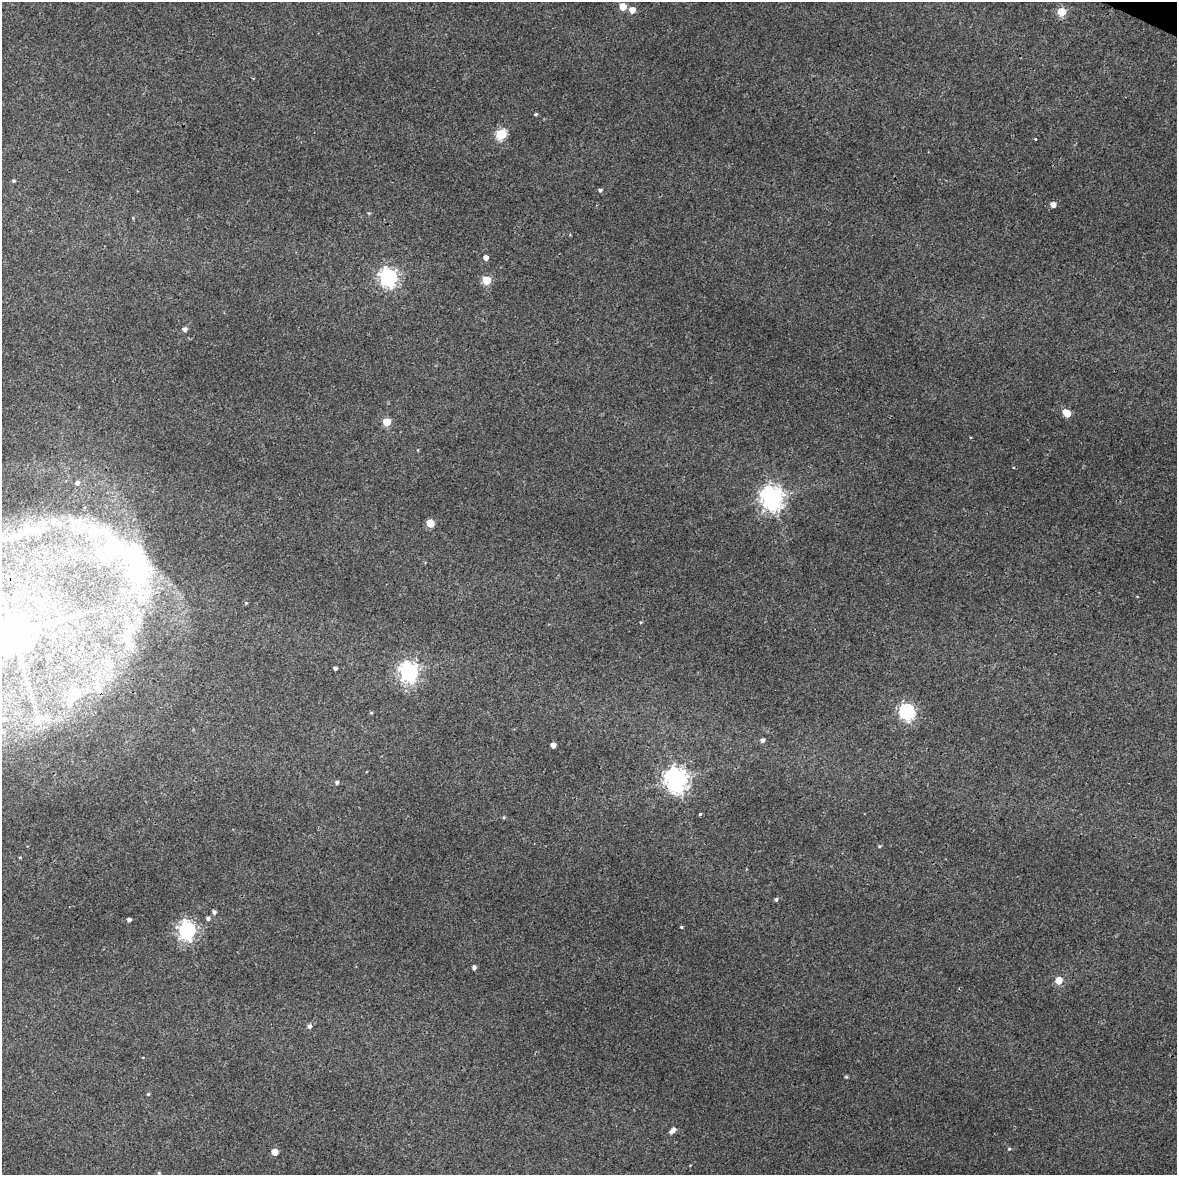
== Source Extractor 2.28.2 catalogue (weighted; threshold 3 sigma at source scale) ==
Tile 7 of 4 x 3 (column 3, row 2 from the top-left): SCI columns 2356-3530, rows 1430-2602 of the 4707 x 4001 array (HDU 1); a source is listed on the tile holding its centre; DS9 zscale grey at full resolution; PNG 1179 x 1177 px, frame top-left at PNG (2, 2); no overlay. Shown black and unused: <1% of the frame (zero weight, under 3 of 4 exposures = <1% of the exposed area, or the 3 px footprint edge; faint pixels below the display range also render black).
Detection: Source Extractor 2.28.2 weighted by HDU 2 'WHT'; one run over the whole footprint, this tile lists its part. Background 0.0298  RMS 0.0061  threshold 0.0274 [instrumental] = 3 sigma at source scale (4.5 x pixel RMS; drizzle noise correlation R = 1.50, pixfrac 1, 0.0396/0.0396 arcsec/px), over >= 5 px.
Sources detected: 56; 5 inside a brighter listed object's ellipse — not listed separately; the other 51 listed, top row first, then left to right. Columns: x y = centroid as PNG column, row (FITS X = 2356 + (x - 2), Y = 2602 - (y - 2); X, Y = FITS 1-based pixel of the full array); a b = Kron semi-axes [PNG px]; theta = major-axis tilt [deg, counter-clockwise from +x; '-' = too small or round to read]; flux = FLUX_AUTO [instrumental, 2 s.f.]
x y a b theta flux
623 7 5 5 - 11
632 10 5 5 - 5
1062 12 5 5 - 22
535 114 4 3 - 0.7
501 134 5 5 - 43
1035 139 3 3 - 2
14 181 5 4 - 0.84
600 190 5 4 - 1.2
1053 205 4 4 - 4
486 258 4 4 - 3.2
388 277 7 7 - 200
486 280 5 5 - 24
185 329 5 4 - 2.2
1067 413 6 5 - 12
387 422 5 5 - 16
772 498 8 7 - 440
430 523 5 5 - 15
33 529 37 19 4 30
111 542 107 46 -41 150
246 603 4 4 - 0.64
59 620 11 6 41 2.7
129 632 17 8 -90 6.6
13 633 11 10 - 2700
48 657 4 3 - 1.6
335 668 4 3 - 1.5
24 671 6 4 70 0.84
409 672 7 7 - 260
73 697 18 9 41 6.9
906 711 7 6 - 130
371 713 5 3 - 0.56
762 740 5 4 - 1.8
553 745 4 4 - 3.3
676 779 8 8 - 460
337 782 5 4 - 1.1
700 814 4 3 - 0.8
504 817 4 4 - 0.67
776 899 4 4 - 1.1
214 912 5 4 - 1.6
208 918 5 4 - 1.6
129 919 4 3 - 1.6
681 927 4 3 - 0.63
187 930 7 7 - 210
474 968 4 4 - 1.8
1059 980 5 5 - 13
310 1026 5 4 - 1.8
846 1077 4 4 - 0.7
148 1094 4 4 - 0.72
673 1130 9 5 42 2.9
1009 1149 4 4 - 0.62
274 1152 5 5 - 8.1
159 1173 4 4 - 0.66
Isophote crosses this tile's border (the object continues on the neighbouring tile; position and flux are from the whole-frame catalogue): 1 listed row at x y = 13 633